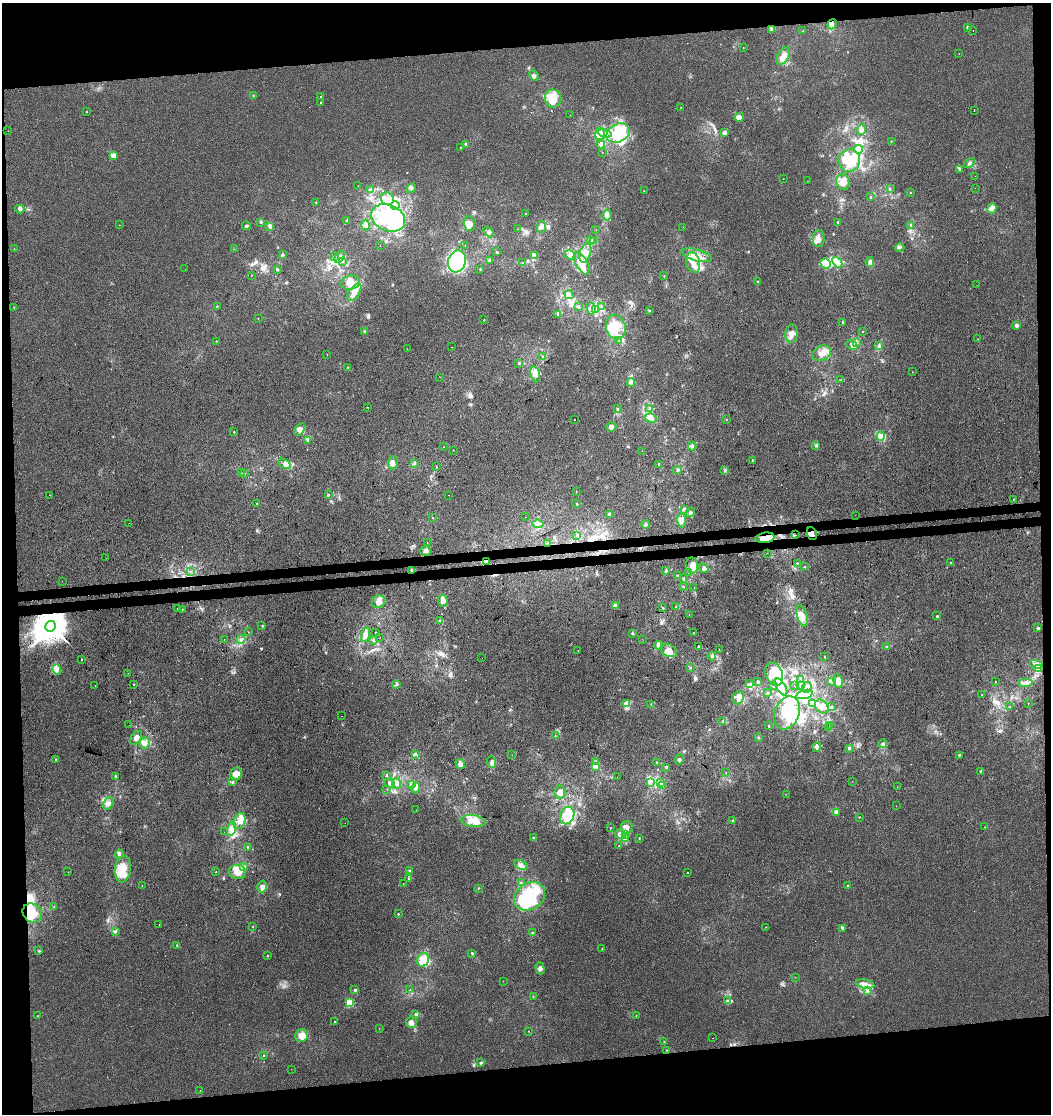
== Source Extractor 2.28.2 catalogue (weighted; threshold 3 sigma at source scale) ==
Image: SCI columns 3-4197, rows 52-4497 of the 4244 x 4552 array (HDU 1 of 3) = the unmasked area's bounding box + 8 px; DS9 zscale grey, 4 x 4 block average (1 PNG px = mean of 4 x 4 image px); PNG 1053 x 1116 px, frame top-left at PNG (2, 3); each listed source drawn as its Kron ellipse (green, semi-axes under 4 px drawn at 4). Shown black and unused: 13% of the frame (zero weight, under 3 of 4 exposures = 5% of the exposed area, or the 3 px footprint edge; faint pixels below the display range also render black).
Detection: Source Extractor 2.28.2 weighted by HDU 2 'WHT'. Background -0.00215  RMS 0.0037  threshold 0.0169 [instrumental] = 3 sigma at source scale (4.5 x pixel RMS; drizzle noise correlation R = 1.50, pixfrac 1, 0.0396/0.0396 arcsec/px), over >= 5 px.
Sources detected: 489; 3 too faint to see at this stretch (4 x 4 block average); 20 inside a brighter object's white glare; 9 cosmic-ray / hot-pixel residue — neither listed nor drawn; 11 coinciding with a brighter row at this scale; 53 inside a brighter listed object's ellipse — not listed separately; the other 393 listed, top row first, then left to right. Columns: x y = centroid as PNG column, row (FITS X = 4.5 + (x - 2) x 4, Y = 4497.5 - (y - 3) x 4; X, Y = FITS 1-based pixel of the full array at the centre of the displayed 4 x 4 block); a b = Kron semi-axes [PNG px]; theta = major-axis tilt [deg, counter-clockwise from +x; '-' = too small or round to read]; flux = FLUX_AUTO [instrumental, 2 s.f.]
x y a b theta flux
832 24 5 4 - 8
968 27 2 2 - 8.3
772 29 2 2 - 1.3
803 31 2 2 - 0.56
973 31 2 2 - 0.6
743 48 2 2 - 0.55
959 53 2 2 - 0.33
783 56 10 5 60 17
534 76 5 2 - 4
253 95 2 2 - 0.72
320 97 2 2 - 0.73
553 99 9 8 - 48
320 103 2 2 - 0.87
681 107 2 2 - 0.51
86 111 2 2 - 1.7
974 111 2 2 - 0.71
570 115 2 2 - 0.32
739 117 5 4 - 6
861 129 5 3 - 6.2
8 131 2 2 - 6.2
618 133 12 9 26 74
724 133 3 3 - 9.5
605 134 7 4 -12 12
600 135 7 4 -87 15
891 141 2 2 - 1.1
466 144 4 3 - 3.2
601 144 4 3 - 5.1
460 147 2 2 - 0.72
858 149 4 4 - 7
602 152 2 2 - 0.62
113 156 2 2 - 43
849 160 11 10 - 70
969 163 6 3 45 5.3
960 169 2 2 - 0.85
975 176 2 2 - 0.71
783 179 2 2 - 0.47
807 181 2 2 - 1
843 182 8 7 - 17
358 186 2 2 - 2.7
411 188 5 3 - 4.8
975 188 2 2 - 0.33
890 189 2 2 - 1.4
371 190 3 2 - 1.6
644 191 2 2 - 1.1
910 193 2 2 - 0.84
871 197 3 2 - 1.1
387 199 7 6 - 15
316 202 2 2 - 1.7
395 205 4 3 - 6.9
992 208 5 4 - 10
20 209 4 4 - 4.9
525 214 2 2 - 1.4
607 215 5 3 - 6.2
388 218 17 13 -24 100
347 221 2 2 - 11
261 222 3 2 - 2.1
838 222 2 2 - 0.8
469 224 8 5 -74 14
119 225 2 2 - 0.37
365 225 5 4 - 7.1
246 226 4 3 - 4.3
911 226 2 2 - 2.3
270 227 4 2 - 5.5
541 227 6 4 86 7.2
683 227 2 2 - 2.2
518 229 2 2 - 0.42
596 230 2 2 - 0.72
489 232 6 4 -47 5.1
819 239 8 6 84 12
593 240 3 2 - 3.8
590 241 2 2 - 1.2
380 246 2 2 - 0.27
465 246 2 2 - 0.6
900 248 4 2 - 1.9
14 249 2 2 - 0.7
234 249 2 2 - 0.58
497 252 4 2 - 1.8
585 253 10 5 73 17
282 255 3 2 - 5
534 255 3 3 - 6.1
570 255 6 4 -25 9.7
697 255 15 5 -16 22
335 256 2 2 - 1.2
339 257 6 4 57 9.7
343 261 2 2 - 2.6
457 261 11 9 71 270
490 261 4 3 - 3.6
837 262 6 4 -49 12
870 262 5 4 - 12
523 263 2 2 - 1.3
582 263 12 6 -60 33
693 263 10 7 -77 27
825 263 5 5 - 11
185 269 2 2 - 0.32
277 269 2 2 - 3.9
480 269 2 2 - 0.89
251 275 2 2 - 0.69
664 276 3 2 - 1.3
351 282 9 7 15 20
758 282 2 2 - 1.4
977 285 2 2 - 0.31
354 292 10 5 55 20
569 295 5 3 - 6
217 306 2 2 - 1.5
14 307 2 2 - 0.68
578 307 3 2 - 2.9
601 307 4 3 - 4.3
591 308 6 4 -85 9.5
596 310 3 2 - 1.8
650 311 2 2 - 0.95
558 314 3 2 - 2.2
258 319 2 2 - 0.67
484 320 2 2 - 0.62
842 322 2 2 - 7.6
1016 326 3 3 - 6.5
616 327 12 9 -71 51
862 331 2 2 - 0.59
364 332 2 2 - 0.95
792 334 9 6 83 16
978 339 2 2 - 1.5
216 341 2 2 - 0.93
619 341 2 2 - 0.91
856 343 3 2 - 1.8
852 345 6 3 -27 7
879 345 3 2 - 3.3
452 347 2 2 - 0.61
407 349 2 2 - 0.36
822 353 10 7 26 22
327 354 2 2 - 0.83
542 357 2 2 - 1.2
518 363 2 2 - 1.2
348 367 3 2 - 2.2
912 372 2 2 - 0.6
535 374 8 4 -75 15
440 377 2 2 - 0.44
841 380 2 2 - 0.69
631 382 4 4 - 7.3
367 407 2 2 - 0.81
617 409 3 2 - 2.1
649 409 3 2 - 1.7
651 418 6 4 -10 9
726 419 2 2 - 0.81
575 420 2 2 - 2.5
611 427 5 4 - 8
300 429 7 4 55 8.7
234 432 2 2 - 1.9
881 436 4 4 - 9.3
308 440 3 2 - 3
692 446 4 3 - 7.4
816 446 3 2 - 2.4
444 447 2 2 - 0.87
453 450 2 2 - 0.71
642 451 2 2 - 0.42
752 460 2 2 - 2.7
393 463 7 4 81 8.6
414 463 3 2 - 4
284 464 7 4 -32 8.6
659 465 3 2 - 3.5
436 467 2 2 - 0.91
678 470 4 2 - 2.7
725 470 2 2 - 1.1
241 473 2 2 - 0.63
245 473 2 2 - 0.59
576 492 2 2 - 0.56
50 495 2 2 - 0.5
328 495 3 2 - 1.8
449 495 2 2 - 0.41
1013 499 2 2 - 0.68
257 504 2 2 - 1.5
577 504 2 2 - 2.2
684 509 4 3 - 3.2
690 512 5 3 - 4.4
609 514 3 2 - 3.6
855 515 2 2 - 0.74
525 517 2 2 - 1.2
432 518 2 2 - 1.1
681 520 7 4 -85 17
129 523 2 2 - 0.36
538 524 5 4 - 6.4
646 524 4 3 - 3.4
812 534 7 5 -69 7.9
577 535 2 2 - 1
795 535 2 2 - 0.66
765 538 9 5 8 29
427 542 2 2 - 0.62
548 544 2 2 - 5.3
426 551 5 4 - 6.6
767 553 2 2 - 0.99
106 558 2 2 - 2
486 561 3 3 - 6.3
950 562 2 2 - 2.5
797 563 2 2 - 1.5
692 565 8 6 -83 14
805 567 2 2 - 1.4
704 568 5 4 - 6.3
412 570 2 2 - 1.6
190 571 2 2 - 0.5
666 571 3 3 - 3.4
689 573 2 2 - 0.98
678 576 4 3 - 3.1
683 578 3 2 - 2.5
62 581 2 2 - 0.74
684 586 2 2 - 0.56
694 587 2 2 - 0.47
443 601 6 5 - 13
378 602 7 6 - 14
615 606 2 2 - 35
676 607 2 2 - 1.2
177 608 2 2 - 0.96
663 608 2 2 - 3.5
182 610 2 2 - 1.7
689 615 2 2 - 0.55
802 616 11 5 -73 19
937 616 3 2 - 2.1
439 621 2 2 - 0.89
262 625 2 2 - 1.2
50 626 5 5 - 5300
1038 628 3 3 - 2.7
249 632 2 2 - 0.4
375 632 2 2 - 2.5
632 633 2 2 - 2.1
693 633 2 2 - 1.3
365 634 7 4 75 9.4
380 637 2 2 - 0.3
224 639 2 2 - 2
241 639 4 3 - 5.4
642 639 2 2 - 2.9
373 640 2 2 - 2.6
658 645 4 3 - 3.5
698 646 2 2 - 1.7
886 646 2 2 - 0.69
578 650 2 2 - 0.39
669 650 8 6 -27 22
719 650 2 2 - 8.5
712 656 4 3 - 4.1
825 656 2 2 - 1.2
482 658 2 2 - 0.59
81 659 2 2 - 1.8
1036 664 7 4 -14 9.1
690 667 2 2 - 1.2
1039 668 2 2 - 1.5
57 670 5 4 - 8
128 673 2 2 - 0.5
774 674 12 8 -68 65
801 679 3 2 - 2.3
831 681 4 3 - 6.2
838 681 7 4 -80 17
758 682 3 3 - 3.2
995 682 2 2 - 1.3
1026 683 7 3 3 6.7
397 684 3 2 - 1.5
749 684 2 2 - 1.5
133 685 2 2 - 5.6
95 686 2 2 - 0.78
773 686 2 2 - 1.3
795 686 2 2 - 0.42
801 686 3 2 - 1.9
781 687 9 4 -59 14
807 687 5 4 - 8.4
767 693 2 2 - 1.3
805 694 9 3 14 13
982 695 2 2 - 1.1
738 698 7 5 69 16
627 703 3 2 - 3.5
813 703 3 3 - 9.2
1028 703 2 2 - 0.59
651 704 2 2 - 0.69
822 706 7 6 - 13
831 707 3 2 - 1.8
1010 707 2 2 - 0.76
787 713 17 12 67 64
342 716 2 2 - 2.4
723 722 3 3 - 4.5
129 725 2 2 - 0.26
830 725 2 2 - 0.82
768 726 3 2 - 1.2
828 728 3 2 - 2
555 736 2 2 - 0.79
758 737 2 2 - 0.98
136 738 8 5 53 12
145 743 5 5 - 9.8
883 743 4 3 - 4.8
817 747 5 3 - 5.6
849 748 2 2 - 11
415 754 3 2 - 1.1
512 755 2 2 - 0.4
959 755 3 2 - 2.2
55 759 2 2 - 1
679 759 5 3 - 4
595 761 2 2 - 2.1
492 762 6 4 -73 7.8
656 762 2 2 - 1.9
460 764 5 4 - 10
595 766 4 3 - 17
666 767 3 2 - 2.3
980 771 2 2 - 2.1
726 772 2 2 - 0.49
236 774 7 5 69 19
387 775 3 2 - 1.7
115 776 3 2 - 2.4
617 777 2 2 - 0.31
852 781 2 2 - 0.42
233 782 3 2 - 1.8
651 782 3 2 - 3.9
390 783 5 3 - 11
396 783 5 4 - 6.5
661 783 4 2 - 4.5
411 784 3 3 - 5.7
662 786 2 2 - 1.3
897 787 2 2 - 0.39
416 788 5 4 - 9.4
387 789 2 2 - 0.74
560 792 7 5 84 11
786 794 2 2 - 0.73
108 803 7 4 64 9.8
896 806 2 2 - 0.46
416 810 2 2 - 0.41
836 812 4 3 - 6.4
567 816 9 6 67 84
860 817 2 2 - 0.76
240 821 8 5 71 19
473 821 12 6 -9 26
733 821 2 2 - 2.1
345 823 2 2 - 0.3
627 827 6 6 - 11
984 827 2 2 - 0.62
610 828 2 2 - 2.6
231 829 7 4 73 11
224 832 2 2 - 0.31
620 834 5 5 - 11
625 835 2 2 - 1.8
534 838 2 2 - 15
639 838 2 2 - 1.9
625 839 4 4 - 25
619 846 2 2 - 0.87
248 847 3 2 - 1.3
119 854 5 3 - 6.6
521 865 7 4 -24 9.8
244 867 3 2 - 2.6
123 869 13 8 81 34
410 870 3 2 - 1.5
68 872 2 2 - 0.53
216 872 2 2 - 0.88
237 872 8 7 - 28
688 873 2 2 - 2.4
408 879 2 2 - 0.97
521 883 3 2 - 1.9
403 884 2 2 - 0.6
142 886 2 2 - 0.47
262 886 6 4 76 7.7
848 886 2 2 - 11
478 888 2 2 - 2.5
530 896 16 13 33 220
54 906 2 2 - 0.84
32 913 10 9 - 65
398 914 2 2 - 2.8
159 924 2 2 - 0.47
253 927 2 2 - 0.89
766 927 2 2 - 0.83
843 928 3 3 - 4
115 931 2 2 - 7.3
532 933 2 2 - 4.1
177 946 2 2 - 1.5
602 949 2 2 - 1.4
39 951 3 2 - 2
472 953 3 2 - 2.2
267 956 2 2 - 2.3
423 960 7 6 - 54
540 968 6 4 -73 6.7
795 977 2 2 - 0.41
503 981 2 2 - 0.44
865 984 9 4 -12 15
355 990 2 2 - 11
410 990 2 2 - 0.91
868 991 3 2 - 3.2
533 996 2 2 - 0.71
728 1001 4 3 - 3.9
349 1003 2 2 - 170
416 1014 3 3 - 3.1
636 1015 2 2 - 0.67
38 1016 2 2 - 1.5
335 1022 2 2 - 2.1
411 1022 6 5 - 13
379 1028 2 2 - 0.5
528 1031 2 2 - 0.82
302 1036 6 6 - 25
713 1038 2 2 - 0.44
664 1041 2 2 - 0.94
667 1050 2 2 - 0.81
264 1055 2 2 - 2.8
480 1063 2 2 - 3.8
291 1069 2 2 - 0.82
200 1090 2 2 - 0.36
Overlapping masked pixels (flux is a lower limit): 7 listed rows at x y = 812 534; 765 538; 548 544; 486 561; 412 570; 50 626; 32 913
Diffuse or blended objects may show on this block-average render without a row.